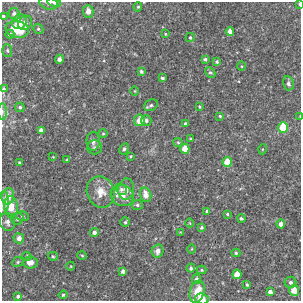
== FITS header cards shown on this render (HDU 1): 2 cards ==
NAXIS1  =                  299
NAXIS2  =                  299

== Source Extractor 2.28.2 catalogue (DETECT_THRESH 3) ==
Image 299 x 299 px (HDU 1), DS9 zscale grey, 1 PNG px = 1 image px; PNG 303 x 303 px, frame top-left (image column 1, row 299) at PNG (2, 2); each listed source drawn as its Kron ellipse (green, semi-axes under 4 px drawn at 4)
Background 0.00116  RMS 0.0032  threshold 0.00968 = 3 sigma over >= 5 px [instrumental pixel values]
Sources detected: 94; all 94 listed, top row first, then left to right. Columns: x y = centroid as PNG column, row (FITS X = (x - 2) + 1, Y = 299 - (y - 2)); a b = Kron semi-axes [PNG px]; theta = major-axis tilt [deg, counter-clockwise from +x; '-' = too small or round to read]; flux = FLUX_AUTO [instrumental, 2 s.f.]
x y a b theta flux
48 3 9 6 -15 0.57
54 3 7 4 -13 0.69
300 4 4 2 - 0.6
138 7 5 4 - 0.28
88 11 6 5 - 1.4
14 14 6 5 - 0.74
3 16 4 4 - 0.31
19 22 8 7 - 1.3
25 23 7 6 - 1
17 29 12 8 -10 6.9
38 29 5 4 - 0.32
230 31 4 4 - 1.6
10 34 4 3 - 0.32
165 34 4 2 - 0.18
190 37 4 4 - 0.33
7 50 6 5 - 0.32
59 59 4 4 - 0.98
205 59 4 3 - 0.47
217 62 4 3 - 0.38
242 66 5 3 - 0.19
141 71 4 3 - 0.43
210 73 6 4 -44 0.4
162 78 4 3 - 0.46
288 83 7 5 -77 0.69
4 89 4 4 - 0.34
135 91 5 3 - 0.2
151 105 7 5 27 0.52
200 106 3 3 - 0.23
20 107 5 4 - 0.43
2 111 8 4 -89 0.56
220 116 4 3 - 0.26
300 116 3 2 - 0.14
139 120 6 5 - 2.7
146 121 5 5 - 0.67
185 123 3 3 - 0.39
283 128 5 5 - 7
41 130 4 4 - 0.99
103 133 4 4 - 0.24
190 139 4 3 - 0.22
93 141 9 6 -89 0.9
178 142 5 4 - 0.27
95 147 7 7 - 0.53
124 149 6 4 61 0.42
185 149 5 4 - 3
263 149 5 3 - 0.21
131 156 3 3 - 0.19
53 157 3 2 - 0.14
67 160 3 3 - 0.26
19 162 4 4 - 0.22
227 162 5 4 - 3.4
121 189 6 5 - 0.52
126 189 10 8 86 1.4
101 192 16 13 -69 2.8
122 195 11 10 - 2.8
146 195 7 5 -76 2
8 196 8 6 77 2.6
3 203 12 6 84 0.71
137 205 5 5 - 0.42
11 207 11 6 -84 3.5
207 211 3 3 - 0.4
227 214 4 3 - 0.24
22 216 6 5 - 0.41
241 218 4 4 - 0.38
17 219 6 5 - 0.5
7 222 9 7 -70 1
125 222 5 5 - 0.35
190 223 4 3 - 0.17
281 224 4 4 - 1.2
202 227 3 3 - 0.31
94 232 4 4 - 0.73
180 232 3 3 - 0.13
19 238 5 5 - 1.3
192 249 5 3 - 0.18
157 251 7 6 - 1.2
236 253 4 4 - 0.3
82 255 4 3 - 0.22
27 256 5 4 - 0.28
53 256 5 4 - 0.28
18 262 6 4 24 0.35
30 263 7 6 - 1.6
71 266 4 3 - 0.16
191 268 4 4 - 0.5
202 270 5 4 - 0.27
123 271 4 4 - 0.79
237 274 4 4 - 3.1
197 279 5 4 - 0.81
290 282 6 5 - 0.7
247 285 4 3 - 0.34
294 290 5 5 - 3
197 292 11 7 72 3.8
270 292 4 4 - 1.1
63 295 4 4 - 0.29
18 296 4 4 - 0.52
202 299 7 5 -20 2
At the frame edge (FLAGS 8, measured only in part): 9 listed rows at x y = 48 3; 54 3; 300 4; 3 16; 4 89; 2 111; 300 116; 3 203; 202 299